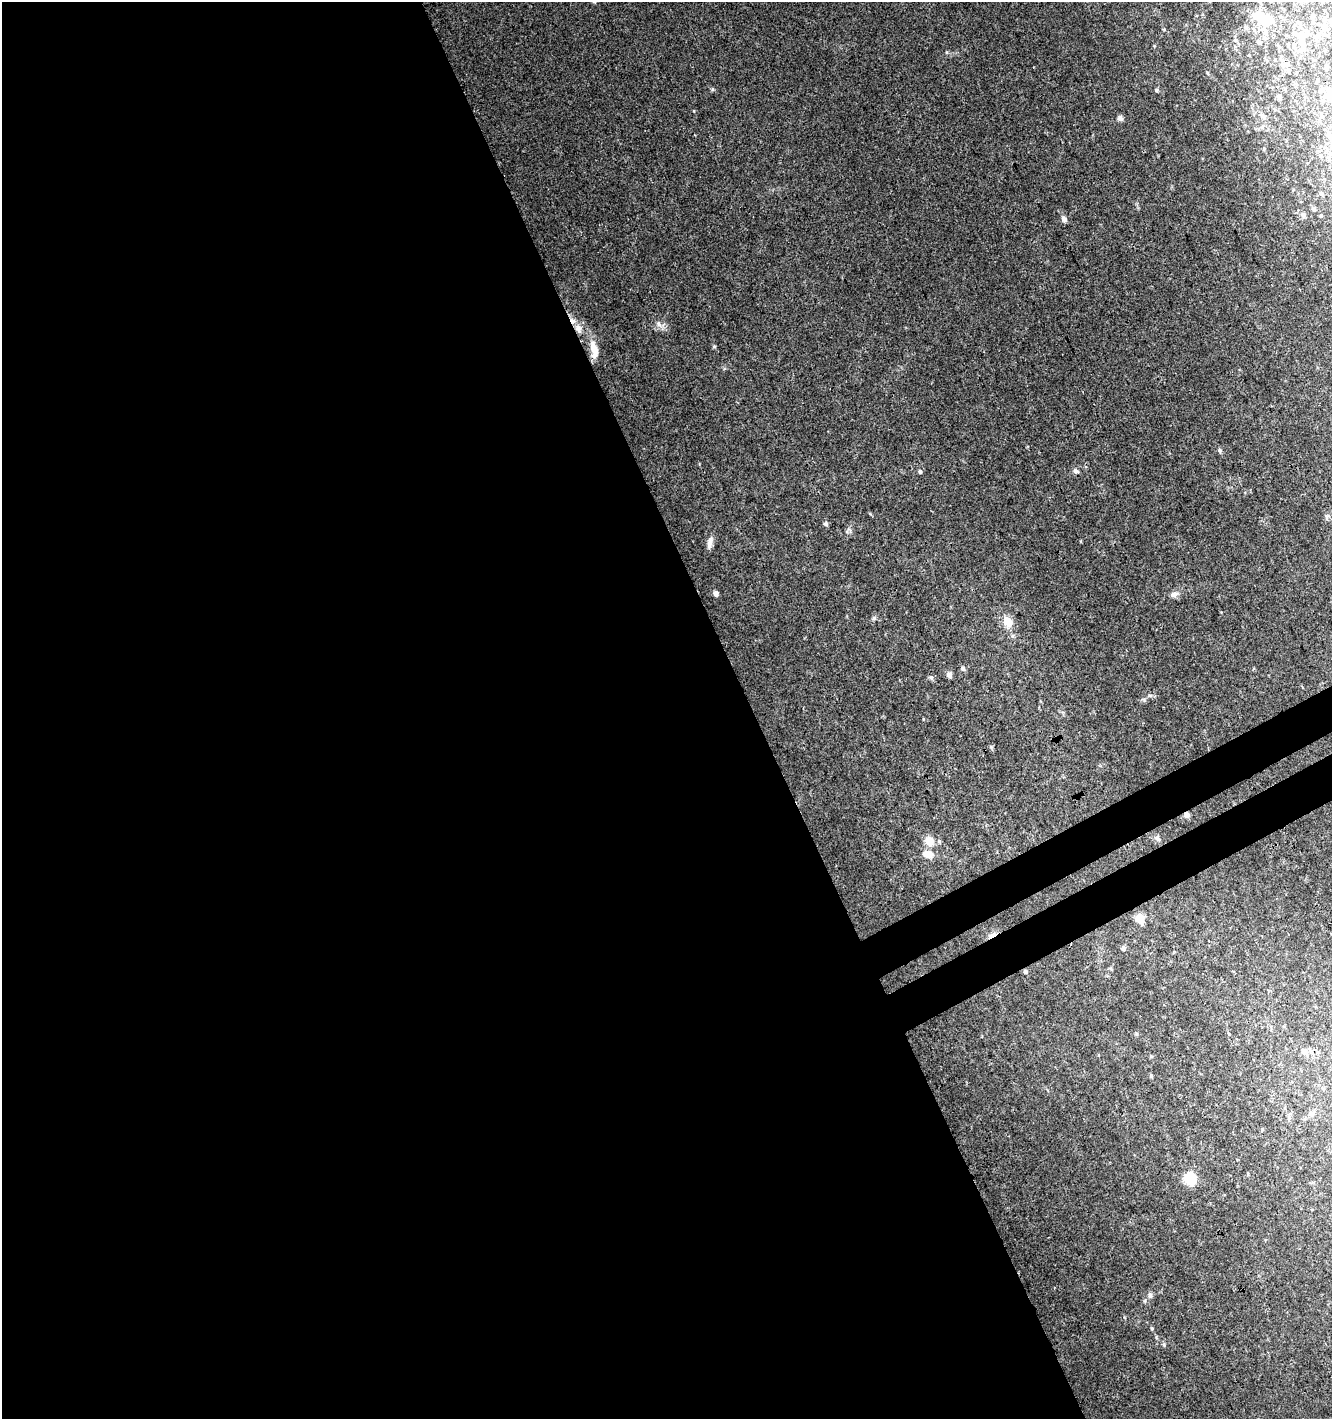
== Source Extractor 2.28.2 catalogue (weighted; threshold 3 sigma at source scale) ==
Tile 9 of 4 x 4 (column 1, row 3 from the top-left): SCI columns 121-1450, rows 1472-2888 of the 5625 x 5775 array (HDU 1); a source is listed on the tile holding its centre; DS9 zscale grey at full resolution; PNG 1334 x 1421 px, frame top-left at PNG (2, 2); no overlay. Shown black and unused: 59% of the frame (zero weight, under 3 of 4 exposures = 5% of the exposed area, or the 3 px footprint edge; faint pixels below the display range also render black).
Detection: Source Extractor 2.28.2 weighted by HDU 2 'WHT'; one run over the whole footprint, this tile lists its part. Background 0.0247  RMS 0.0031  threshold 0.0141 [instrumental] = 3 sigma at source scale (4.5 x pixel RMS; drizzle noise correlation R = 1.50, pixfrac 1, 0.0396/0.0396 arcsec/px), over >= 5 px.
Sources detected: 49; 1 inside a brighter object's white glare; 1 cosmic-ray / hot-pixel residue — not listed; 1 inside a brighter listed object's ellipse — not listed separately; the other 46 listed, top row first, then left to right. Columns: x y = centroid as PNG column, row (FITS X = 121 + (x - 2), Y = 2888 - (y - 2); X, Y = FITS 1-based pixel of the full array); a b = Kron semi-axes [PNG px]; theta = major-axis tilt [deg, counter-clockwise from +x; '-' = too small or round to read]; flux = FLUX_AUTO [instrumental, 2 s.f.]
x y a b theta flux
1313 15 5 5 - 0.7
1261 16 16 9 -65 6.7
1281 16 5 3 - 0.36
1313 22 5 5 - 0.5
1324 27 10 8 -84 1.9
1318 35 6 5 - 0.77
1301 37 21 12 -86 5.4
1235 40 5 4 - 0.41
1259 42 6 6 - 0.7
1286 64 11 6 2 1.6
1289 71 5 4 - 0.46
1156 90 5 4 - 0.44
1330 94 15 7 -77 2
1279 97 6 5 - 0.63
1263 116 8 5 -38 0.81
1321 116 6 5 - 0.59
1120 118 6 6 - 0.9
1321 193 6 4 -3 0.44
1303 215 7 6 - 0.98
1064 219 7 6 - 1.2
578 329 12 8 -72 2
594 350 25 9 -81 3.9
1220 450 6 5 - 0.49
1076 471 7 5 -35 0.89
920 472 6 4 -75 0.49
826 524 6 5 - 0.6
710 542 15 6 80 1.6
716 593 6 5 - 1.1
1174 594 9 7 19 1.3
1007 621 13 10 -64 3.7
963 668 7 6 - 0.74
949 675 6 6 - 1
931 678 7 5 -68 0.6
1187 815 7 6 - 1.1
1157 838 8 6 -68 0.92
929 841 8 8 - 4.2
927 854 14 9 -13 2.8
1140 918 10 8 -69 3.4
992 935 12 5 29 1.7
1123 948 6 6 - 0.76
1025 972 5 5 - 0.58
1304 1051 9 8 - 1.5
1151 1076 5 4 - 0.46
1311 1114 8 6 -4 0.92
1190 1178 8 8 - 11
1150 1296 8 6 90 0.77
Overlapping masked pixels (flux is a lower limit): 4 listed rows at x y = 578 329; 1187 815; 992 935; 1025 972
Isophote crosses this tile's border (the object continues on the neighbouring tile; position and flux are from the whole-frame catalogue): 1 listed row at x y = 1330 94
Unlisted compact peaks at least as high as the median listed source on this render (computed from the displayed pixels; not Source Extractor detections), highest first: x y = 874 618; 714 346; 658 324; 1152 1328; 694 111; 1164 1345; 1144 700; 946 52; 1156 1337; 923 719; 847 532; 1154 46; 1164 30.